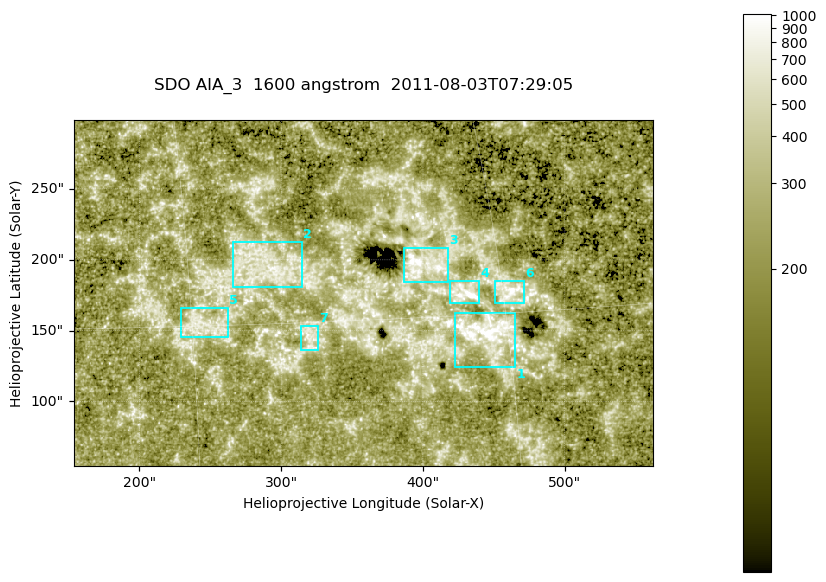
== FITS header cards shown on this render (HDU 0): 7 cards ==
TELESCOP= 'SDO     '           /
INSTRUME= 'AIA_3   '           /
WAVELNTH=                 1600 /
WAVEUNIT= 'angstrom'           /
DATE-OBS= '2011-08-03T07:29:05.123' /
CTYPE1  = 'HPLN-TAN'           /
CTYPE2  = 'HPLT-TAN'           /

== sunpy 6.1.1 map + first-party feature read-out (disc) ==
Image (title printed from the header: SDO AIA_3  1600 angstrom  2011-08-03T07:29:05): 670 x 401 px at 0.609 arcsec/px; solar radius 945 arcsec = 1551 px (partial field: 3.6% of the solar disc is inside the frame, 100% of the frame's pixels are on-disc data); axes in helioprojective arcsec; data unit not stated in the header (colour bar unlabelled)
Pointing: header CRPIX1/2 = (2047.81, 2050.03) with CRVAL1/2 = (0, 0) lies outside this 670 x 401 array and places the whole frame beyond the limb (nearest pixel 1.39 R_sun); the SolarSoft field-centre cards XCEN/YCEN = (357.9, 176.6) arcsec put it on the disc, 1914 arcsec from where CRPIX/CRVAL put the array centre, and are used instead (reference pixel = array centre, CRVAL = XCEN/YCEN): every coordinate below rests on XCEN/YCEN
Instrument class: DISC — disc imager (sunpy class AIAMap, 1600 A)
Bright regions (active regions / flare kernels): reference = the on-disc median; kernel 5 px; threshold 5 sigma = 349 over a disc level ~227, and >= 1.15x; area >= 268 px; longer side >= 5 px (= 3 arcsec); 7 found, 7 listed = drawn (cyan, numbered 1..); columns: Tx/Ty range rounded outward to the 2 arcsec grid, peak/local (2 s.f.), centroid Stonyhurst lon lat
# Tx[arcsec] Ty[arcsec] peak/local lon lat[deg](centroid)
1 422..466 124..162 9.8 +29 +14
2 266..316 180..212 3.6 +18 +17
3 386..418 184..210 7.1 +26 +17
4 418..440 168..186 15 +28 +16
5 228..262 146..166 3.3 +15 +15
6 450..472 168..186 5.1 +30 +16
7 314..326 136..154 3.5 +20 +14